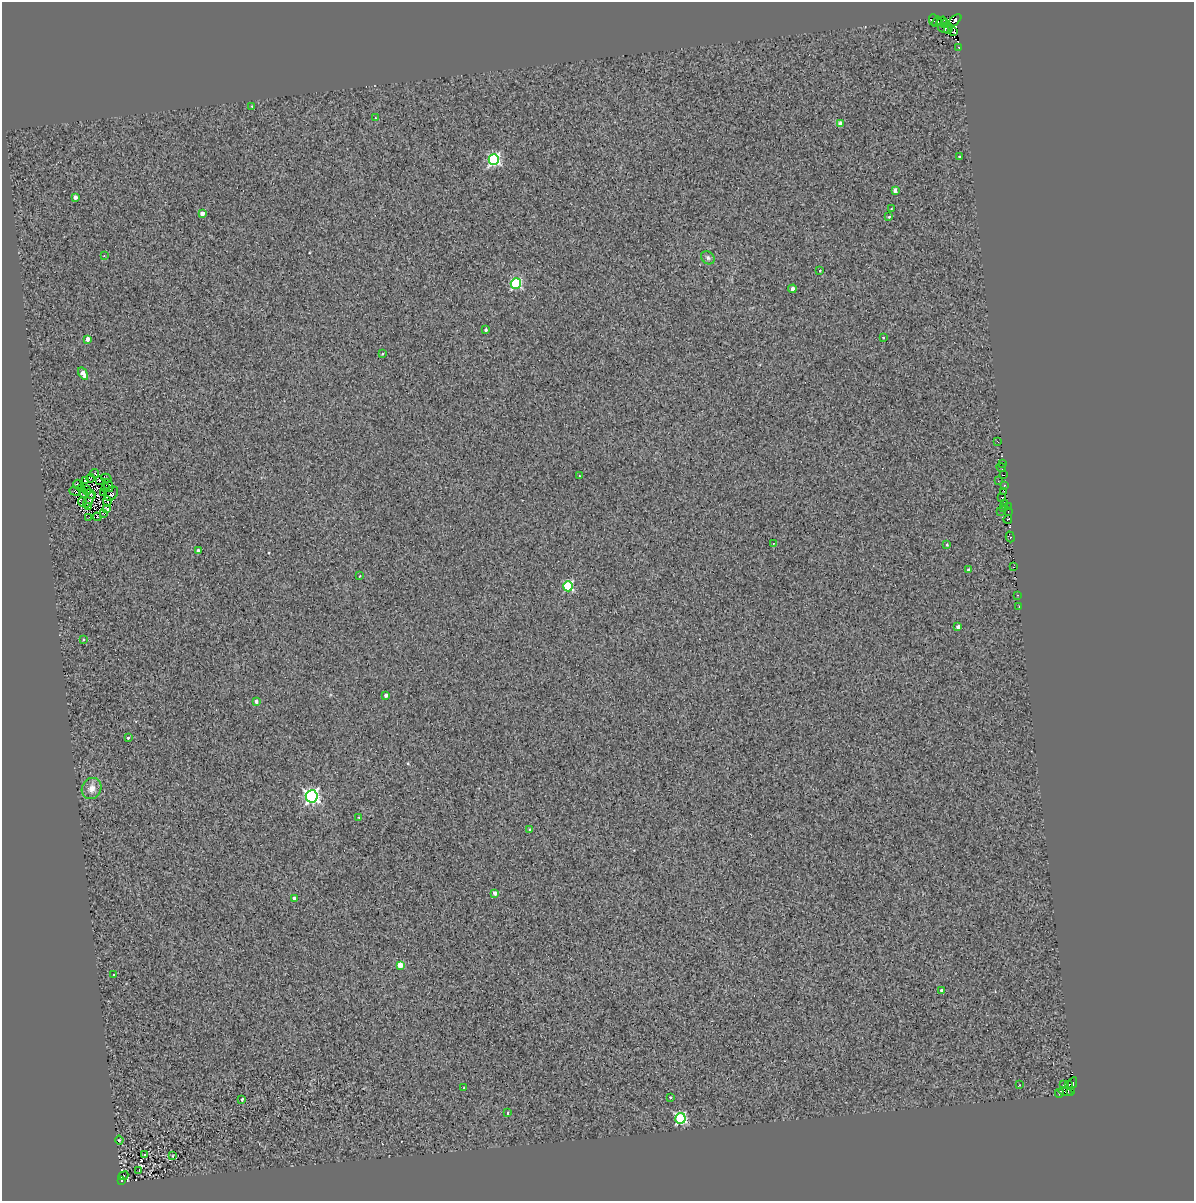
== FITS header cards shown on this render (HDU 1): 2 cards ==
NAXIS1  =                 1192
NAXIS2  =                 1199

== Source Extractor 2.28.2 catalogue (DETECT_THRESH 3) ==
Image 1192 x 1199 px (HDU 1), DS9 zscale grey, 1 PNG px = 1 image px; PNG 1196 x 1203 px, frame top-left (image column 1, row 1199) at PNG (2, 2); each listed source drawn as its Kron ellipse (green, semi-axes under 4 px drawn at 4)
Background 0.342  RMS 1.5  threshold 4.41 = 3 sigma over >= 5 px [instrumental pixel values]
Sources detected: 116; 7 with non-positive FLUX_AUTO (blend fragments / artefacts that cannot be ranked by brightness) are neither listed nor drawn; the other 109 listed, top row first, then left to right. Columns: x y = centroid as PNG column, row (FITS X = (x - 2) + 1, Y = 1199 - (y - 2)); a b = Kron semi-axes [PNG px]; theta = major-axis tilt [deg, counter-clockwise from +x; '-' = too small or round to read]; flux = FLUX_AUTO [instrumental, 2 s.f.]
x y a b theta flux
933 20 5 3 - 7700
942 21 5 2 - 1600
954 21 8 3 40 1000
937 22 5 3 - 2100
945 24 4 2 - 800
943 28 6 3 -33 780
948 28 5 2 - 1500
954 31 4 2 - 310
959 47 3 2 - 3200
252 106 3 3 - 89
375 118 3 2 - 86
840 124 4 4 - 860
960 156 3 3 - 200
494 160 5 5 - 17000
895 190 4 3 - 540
75 197 4 3 - 480
891 209 3 2 - 75
202 213 4 4 - 620
889 217 3 2 - 75
104 256 3 2 - 89
708 258 7 6 - 250
820 271 2 2 - 65
516 283 5 5 - 10000
792 289 4 3 - 610
486 330 3 3 - 210
883 337 3 2 - 110
88 339 4 3 - 610
382 354 4 2 - 75
83 374 7 4 -57 960
997 441 3 2 - 570
1003 463 3 2 - 740
1001 467 5 2 - 820
94 473 4 3 - 120
1003 475 3 2 - 4600
579 476 3 2 - 170
90 478 4 2 - 86
106 478 5 2 - 97
99 480 3 2 - 82
85 481 3 2 - 50
998 481 3 2 - 80
78 485 5 3 - 7.1
1004 485 3 3 - 530
109 486 6 3 -65 54
81 488 4 3 - 130
105 488 3 2 - 52
87 490 3 2 - 98
75 491 6 3 -18 370
1003 491 4 2 - 93
83 493 4 3 - 68
103 493 4 3 - 52
90 494 6 2 -31 130
111 494 8 6 47 7.4
1001 497 3 2 - 1200
89 500 8 3 61 110
107 501 5 2 - 230
82 502 4 2 - 23
1005 504 3 2 - 210
89 507 3 2 - 110
1004 507 3 2 - 230
1008 507 2 2 - 110
107 508 3 2 - 100
1001 511 3 2 - 950
1008 512 2 2 - 32
104 514 3 2 - 120
89 517 2 2 - 140
97 517 4 3 - 220
1008 519 4 3 - 1700
1010 537 5 3 - 5500
773 543 2 2 - 65
947 545 3 3 - 100
198 551 4 3 - 310
1013 567 3 2 - 1600
968 570 3 2 - 100
359 576 3 2 - 70
568 586 5 5 - 7400
1017 595 3 3 - 160
1019 606 3 2 - 210
958 627 4 3 - 400
83 640 4 3 - 120
386 695 4 3 - 440
256 701 3 3 - 560
128 738 3 3 - 470
91 788 11 9 63 850
312 796 6 6 - 28000
359 817 2 2 - 92
530 830 3 3 - 150
495 893 4 4 - 610
294 898 4 3 - 240
400 965 4 4 - 2500
114 975 3 3 - 310
942 990 4 4 - 210
1073 1083 6 3 65 2000
1019 1085 3 2 - 58
1063 1085 2 2 - 70
1069 1085 4 2 - 590
464 1088 3 2 - 100
1065 1091 7 4 -11 260
1071 1092 4 2 - 1000
1059 1093 4 2 - 280
670 1097 3 2 - 83
242 1099 3 3 - 180
507 1113 3 3 - 240
680 1118 5 5 - 13000
119 1140 4 3 - 88
145 1154 3 3 - 200
173 1156 3 2 - 62
139 1171 3 2 - 110
123 1176 5 2 - 76
121 1181 3 2 - 150
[7 non-positive-flux detections neither listed nor drawn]